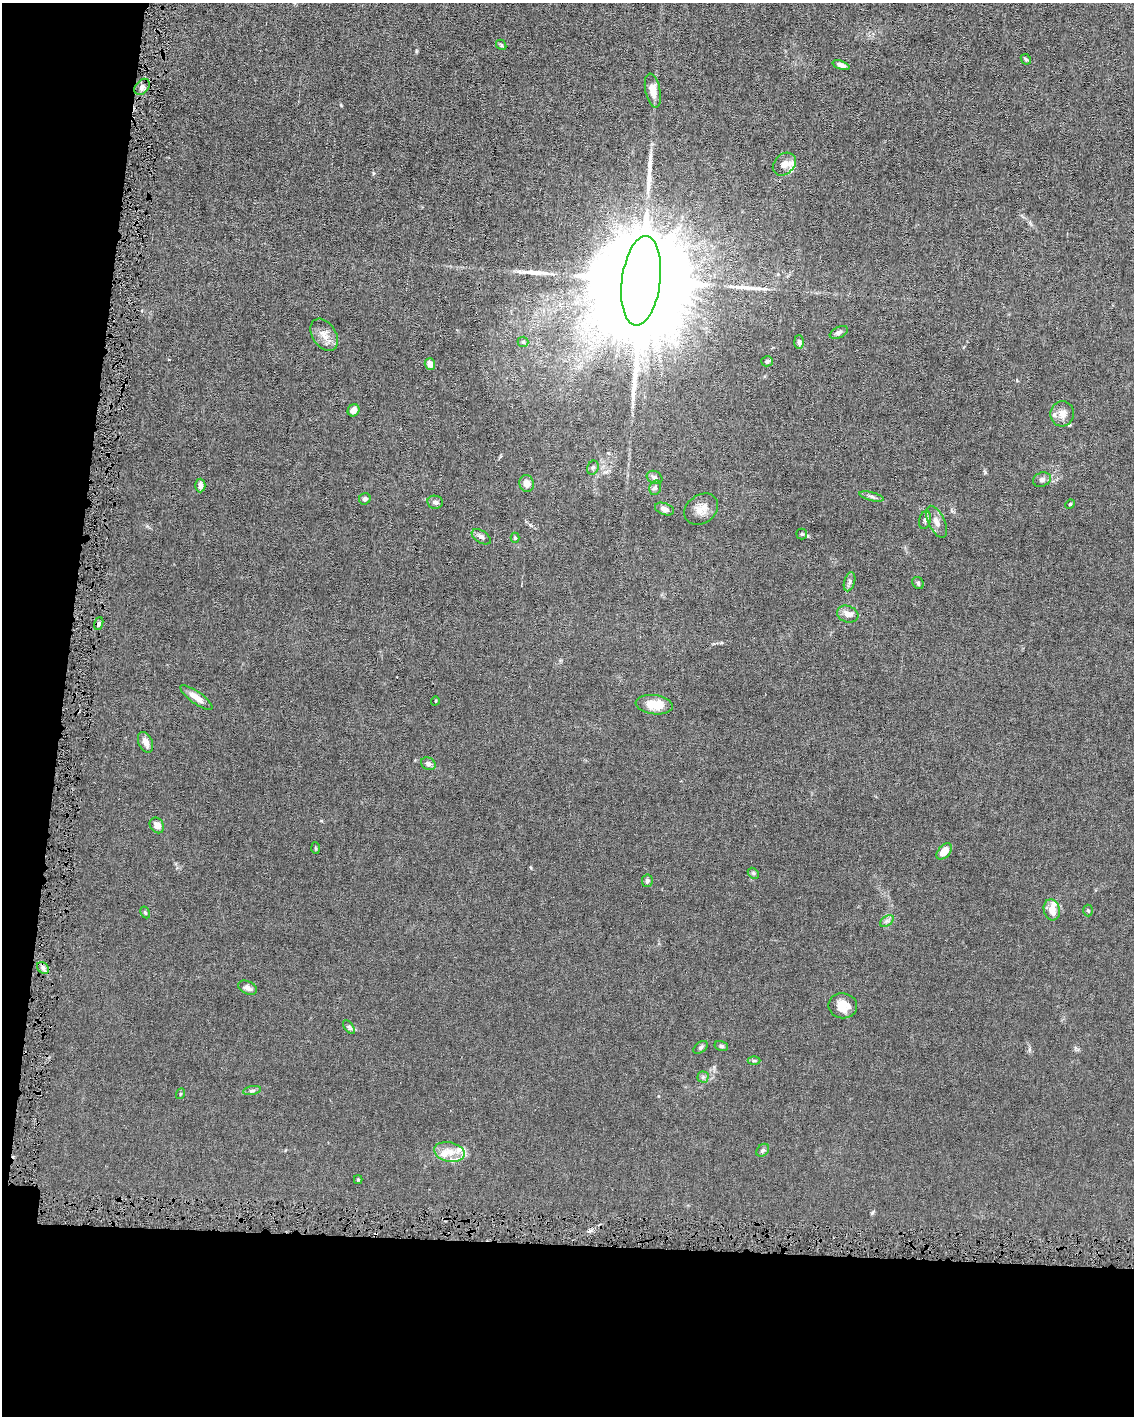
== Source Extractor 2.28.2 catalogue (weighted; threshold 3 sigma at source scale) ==
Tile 9 of 4 x 3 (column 1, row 3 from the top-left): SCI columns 1-1132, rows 106-1519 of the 4530 x 4563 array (HDU 1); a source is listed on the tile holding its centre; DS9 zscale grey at full resolution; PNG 1136 x 1418 px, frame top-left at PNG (2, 3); each listed source drawn as its Kron ellipse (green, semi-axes under 4 px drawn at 4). Shown black and unused: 18% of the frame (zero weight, under 4 of 8 exposures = <1% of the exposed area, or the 3 px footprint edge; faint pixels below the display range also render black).
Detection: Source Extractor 2.28.2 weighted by HDU 2 'WHT'; one run over the whole footprint, this tile lists its part. Background 0.0155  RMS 0.0024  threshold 0.00961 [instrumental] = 3 sigma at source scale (4.09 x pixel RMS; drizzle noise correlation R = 1.36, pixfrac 0.8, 0.05/0.05 arcsec/px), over >= 5 px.
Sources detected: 74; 1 cosmic-ray / hot-pixel residue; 3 long thin detections or spike segments (spike, bleed or trail) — neither listed nor drawn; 7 inside a brighter listed object's ellipse — not listed separately; the other 63 listed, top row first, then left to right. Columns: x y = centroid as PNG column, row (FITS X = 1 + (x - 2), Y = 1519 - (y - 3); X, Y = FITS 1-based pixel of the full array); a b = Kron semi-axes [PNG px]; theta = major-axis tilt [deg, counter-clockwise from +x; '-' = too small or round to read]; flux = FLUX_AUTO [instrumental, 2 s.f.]
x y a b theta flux
501 45 6 4 -49 0.28
1026 59 6 4 -44 0.29
841 65 9 4 -20 0.91
142 87 9 6 52 0.76
653 91 17 7 -78 2
784 164 13 10 44 1.8
641 281 45 19 83 13000
839 332 10 5 26 0.62
324 335 18 11 -57 2.2
523 342 5 5 - 0.32
799 342 7 5 -89 0.56
767 361 6 5 - 0.58
430 364 6 5 - 1.4
354 410 6 5 - 1.3
1062 414 12 11 - 1.7
593 468 7 5 68 0.4
654 477 8 6 -29 0.71
1042 480 9 7 24 0.73
527 484 8 7 - 1.4
200 485 7 5 89 0.91
655 488 7 5 75 0.51
871 496 13 3 -14 0.57
365 499 6 5 - 0.59
435 502 8 6 -10 0.67
1070 504 5 4 - 0.23
664 509 10 5 -21 0.88
701 509 18 14 36 2.3
925 520 9 5 76 0.57
936 522 17 8 -64 1.6
802 534 5 5 - 0.26
481 537 10 6 -33 0.66
515 538 5 4 - 0.28
849 582 10 5 73 0.62
918 583 6 5 - 0.34
848 614 11 8 -19 1.5
99 624 7 4 71 0.44
196 697 19 6 -36 1.8
435 701 4 3 - 0.16
654 705 19 9 -7 3.8
145 742 11 7 -66 1.5
428 764 7 6 - 0.75
157 825 8 6 -58 1.3
315 848 6 4 -88 0.26
944 851 9 6 48 2.4
753 873 6 4 -45 0.3
647 881 6 5 - 0.49
1052 910 11 8 -75 2.1
1088 911 6 5 - 0.28
145 912 6 4 -63 0.3
887 921 7 5 33 0.58
43 968 7 5 -47 0.6
248 988 10 6 -26 0.95
843 1006 14 12 -10 2.9
349 1027 8 4 -53 0.39
721 1046 7 5 -16 0.39
701 1047 8 5 38 0.4
754 1061 6 4 0 0.29
703 1077 5 5 - 0.41
252 1091 9 3 11 0.43
180 1094 5 3 - 0.19
763 1150 7 5 46 0.45
449 1152 15 10 -12 2.6
358 1180 4 4 - 0.24